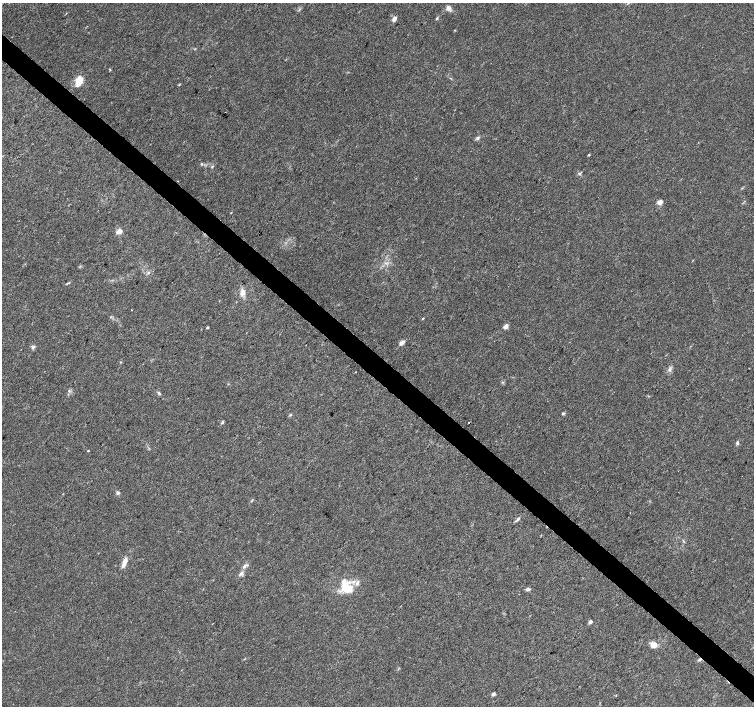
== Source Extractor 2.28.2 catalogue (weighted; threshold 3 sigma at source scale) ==
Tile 6 of 4 x 4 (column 2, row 2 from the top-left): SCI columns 1505-3007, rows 2982-4388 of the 6021 x 6027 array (HDU 1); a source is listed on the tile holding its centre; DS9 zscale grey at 2 x 2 block average (1 PNG px = mean of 2 x 2 image px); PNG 756 x 708 px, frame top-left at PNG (2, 3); no overlay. Shown black and unused: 4% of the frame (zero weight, under 3 of 4 exposures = <1% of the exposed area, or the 3 px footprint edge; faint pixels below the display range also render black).
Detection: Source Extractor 2.28.2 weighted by HDU 2 'WHT'; one run over the whole footprint, this tile lists its part. Background 0.026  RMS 0.0034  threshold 0.0153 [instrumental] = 3 sigma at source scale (4.5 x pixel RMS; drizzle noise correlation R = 1.50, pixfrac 1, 0.0396/0.0396 arcsec/px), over >= 5 px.
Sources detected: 46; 3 cosmic-ray / hot-pixel residue — not listed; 1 inside a brighter listed object's ellipse — not listed separately; the other 42 listed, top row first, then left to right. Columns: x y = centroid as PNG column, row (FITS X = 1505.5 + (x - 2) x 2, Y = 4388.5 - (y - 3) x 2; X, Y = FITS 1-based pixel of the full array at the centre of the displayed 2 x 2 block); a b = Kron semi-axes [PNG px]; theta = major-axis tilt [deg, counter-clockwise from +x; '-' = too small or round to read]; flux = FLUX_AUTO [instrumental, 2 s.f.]
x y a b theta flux
448 8 6 6 - 3.2
437 18 4 3 - 0.86
394 19 6 4 67 3.3
110 69 4 2 - 0.52
79 80 3 3 - 51
77 85 4 3 - 3.1
478 138 5 4 - 1.6
589 155 3 2 - 0.81
202 164 3 3 - 0.7
212 166 3 2 - 0.59
579 174 5 3 - 1.1
660 202 3 2 - 14
119 231 3 2 - 17
68 283 7 2 24 0.9
242 292 9 5 54 4.2
132 310 2 2 - 0.67
423 318 3 2 - 0.55
207 327 2 2 - 1.5
505 327 3 2 - 12
402 343 6 3 42 4
33 347 5 4 - 1.7
670 369 4 2 - 1.2
356 372 2 2 - 0.31
159 393 6 3 -49 1.3
563 413 4 3 - 0.96
290 415 3 3 - 0.79
222 422 4 3 - 1.3
737 442 5 3 - 1.1
88 451 2 2 - 1.5
118 493 4 4 - 1.6
252 501 5 2 - 0.64
518 519 6 3 48 1.6
124 562 13 4 66 6.2
244 566 9 3 37 2
241 573 7 4 52 2.4
357 583 7 4 61 2.5
346 587 15 12 -47 21
528 589 5 4 - 1.7
590 622 2 2 - 3.8
654 645 6 5 - 6.3
700 659 6 3 31 1.2
493 694 4 4 - 1.8
Overlapping masked pixels (flux is a lower limit): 1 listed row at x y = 700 659